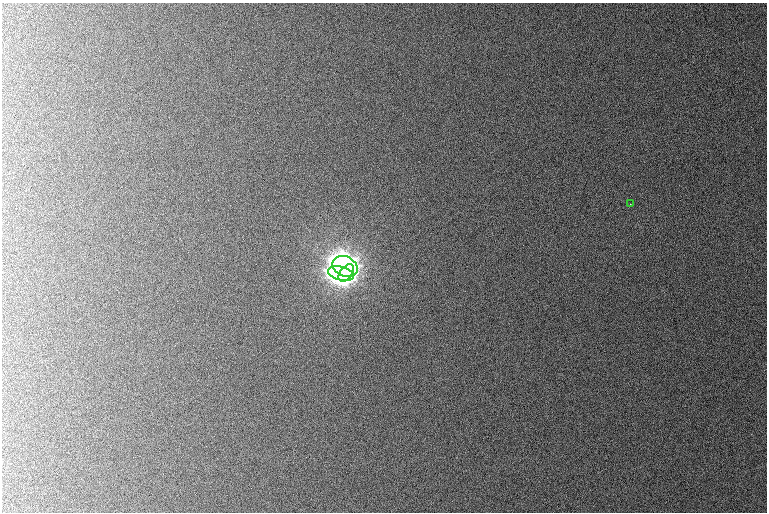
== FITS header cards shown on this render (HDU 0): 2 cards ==
NAXIS1  =                  765 /
NAXIS2  =                  510 /

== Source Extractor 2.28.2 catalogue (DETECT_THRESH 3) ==
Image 765 x 510 px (HDU 0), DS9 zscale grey, 1 PNG px = 1 image px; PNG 769 x 514 px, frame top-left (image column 1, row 510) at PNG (2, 3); each listed source drawn as its Kron ellipse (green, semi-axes under 4 px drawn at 4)
Background 1090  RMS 11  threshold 32.4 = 3 sigma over >= 5 px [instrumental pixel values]
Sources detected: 4; all 4 listed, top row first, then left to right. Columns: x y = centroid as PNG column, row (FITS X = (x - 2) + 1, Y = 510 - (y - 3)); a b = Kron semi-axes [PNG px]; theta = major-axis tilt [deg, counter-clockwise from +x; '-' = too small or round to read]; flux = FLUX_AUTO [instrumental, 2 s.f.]
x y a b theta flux
630 204 3 2 - 700
345 266 13 10 -26 820000
341 273 13 7 -14 870000
346 273 10 6 53 520000